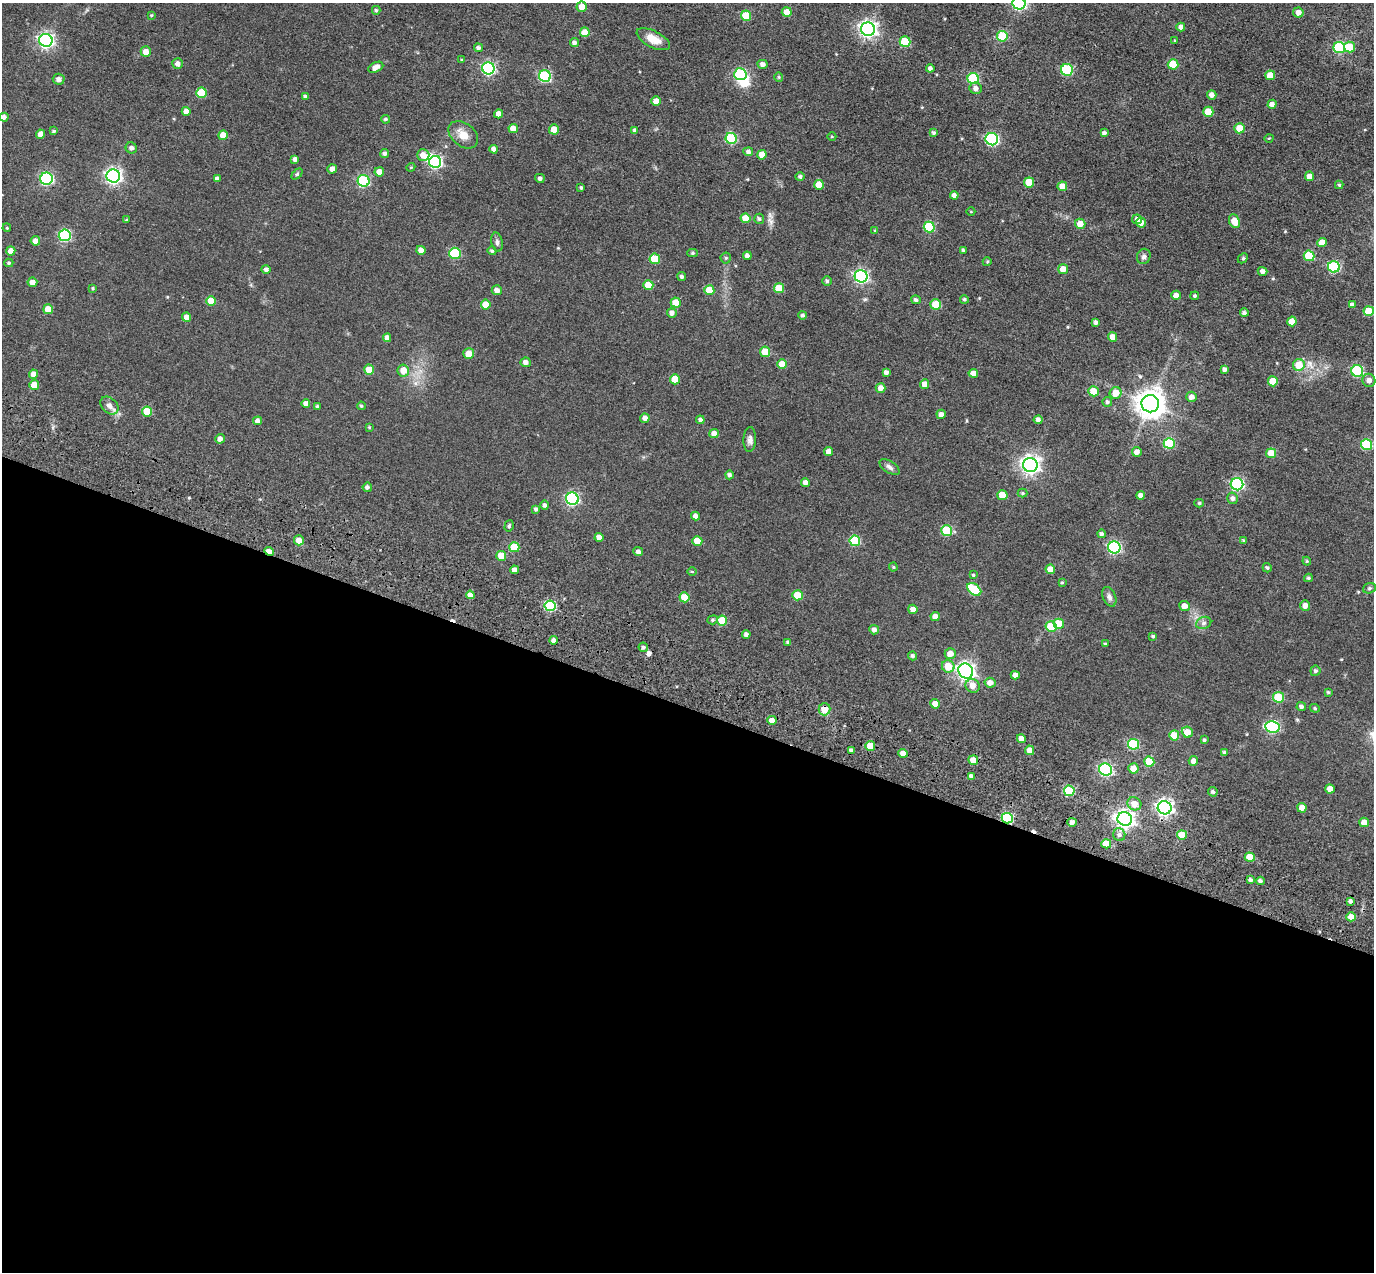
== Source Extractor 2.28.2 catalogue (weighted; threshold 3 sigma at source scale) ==
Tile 14 of 4 x 4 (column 2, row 4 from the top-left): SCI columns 1527-2898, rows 406-1675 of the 5822 x 5815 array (HDU 1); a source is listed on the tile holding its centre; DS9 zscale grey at full resolution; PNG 1376 x 1274 px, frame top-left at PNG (2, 3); each listed source drawn as its Kron ellipse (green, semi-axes under 4 px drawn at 4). Shown black and unused: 45% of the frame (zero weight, under 3 of 5 exposures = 10% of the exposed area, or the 3 px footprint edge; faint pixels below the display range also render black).
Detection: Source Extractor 2.28.2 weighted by HDU 2 'WHT'; one run over the whole footprint, this tile lists its part. Background 0.0626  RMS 0.0085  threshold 0.0381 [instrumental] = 3 sigma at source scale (4.5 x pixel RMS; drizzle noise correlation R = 1.50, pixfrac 1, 0.05/0.05 arcsec/px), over >= 5 px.
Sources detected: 302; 2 inside a brighter object's white glare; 3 cosmic-ray / hot-pixel residue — neither listed nor drawn; the other 297 listed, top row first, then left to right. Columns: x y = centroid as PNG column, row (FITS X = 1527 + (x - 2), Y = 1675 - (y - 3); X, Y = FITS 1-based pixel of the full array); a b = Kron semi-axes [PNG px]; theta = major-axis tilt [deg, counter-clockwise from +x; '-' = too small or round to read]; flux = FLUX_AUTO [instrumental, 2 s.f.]
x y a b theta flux
1019 3 6 6 - 140
582 7 5 5 - 6.7
376 10 4 4 - 1.2
787 12 5 5 - 7.2
1298 12 5 5 - 4
151 15 4 4 - 0.77
746 16 5 5 - 18
1181 27 4 4 - 3.4
868 29 7 6 - 260
585 32 5 5 - 8.7
1002 36 5 5 - 27
653 39 18 8 -27 9.2
46 40 7 6 - 200
1175 41 4 3 - 0.7
905 42 5 5 - 27
574 43 4 4 - 2.6
1349 47 5 5 - 15
478 48 4 4 - 2.2
1339 48 6 5 - 55
146 52 5 5 - 5.7
462 60 4 3 - 0.76
178 64 5 5 - 3.1
763 64 5 4 - 3.1
1173 64 5 5 - 17
376 67 8 5 27 4.9
488 68 6 6 - 110
930 68 4 4 - 2.2
1067 70 6 6 - 53
740 74 6 6 - 66
1270 75 5 5 - 9.3
545 76 6 6 - 63
779 77 4 4 - 0.87
973 78 5 5 - 50
59 79 6 5 - 2.9
976 88 6 5 - 3.2
201 93 5 5 - 22
1212 95 5 4 - 3.6
305 96 4 4 - 1.5
656 101 4 4 - 6.7
1272 104 4 4 - 3
186 111 4 4 - 4.9
1208 112 5 5 - 15
499 114 4 4 - 5.5
4 117 4 4 - 3
385 119 4 3 - 1.2
1239 128 5 5 - 13
513 129 5 4 - 7.1
554 129 5 5 - 8.7
54 131 4 3 - 1.2
635 131 4 4 - 2
934 133 4 3 - 1.3
1104 133 4 4 - 2.2
41 134 4 4 - 5.3
223 135 5 4 - 9.1
463 135 16 11 -40 8
832 137 4 3 - 0.69
731 138 6 5 - 50
1269 138 4 3 - 0.59
992 139 6 6 - 98
131 148 6 5 - 2.4
494 149 4 4 - 3.2
748 152 5 4 - 2.4
385 154 4 4 - 2.3
423 155 6 6 - 5.2
762 155 5 4 - 7.6
295 159 4 4 - 2.5
435 162 6 6 - 110
411 167 4 3 - 0.71
332 169 5 4 - 3.5
379 172 5 4 - 5.8
297 174 6 4 45 1.1
113 176 7 6 - 220
1310 176 5 4 - 5.5
800 177 5 4 - 1.8
540 178 5 4 - 2.1
47 179 6 6 - 95
217 179 4 4 - 2.4
364 181 6 6 - 64
1029 182 5 5 - 15
819 185 5 5 - 10
1339 185 4 4 - 1.1
1062 186 5 4 - 7.7
581 188 4 3 - 1.1
954 195 4 4 - 2.9
971 212 4 3 - 0.56
746 218 5 5 - 12
759 219 5 5 - 1.4
1137 219 5 4 - 2.7
126 220 4 3 - 0.77
1234 221 7 5 -65 9.4
1141 223 5 5 - 4.2
1080 224 5 5 - 7.6
929 227 5 5 - 39
7 228 4 3 - 0.7
875 230 4 3 - 0.62
65 235 6 5 - 72
35 241 4 4 - 3.9
497 242 9 5 -77 2
1322 242 5 4 - 7
421 250 4 4 - 4.5
963 250 3 3 - 0.92
11 251 4 4 - 4.8
492 251 4 4 - 1.3
455 253 6 5 - 37
693 253 5 4 - 1.2
747 256 4 4 - 2.6
1144 256 8 6 65 2.4
1309 256 5 5 - 25
726 258 5 5 - 1.1
1243 258 6 4 45 0.9
655 259 5 5 - 22
987 262 4 4 - 0.89
9 263 4 4 - 1.1
1334 267 6 5 - 66
266 269 5 4 - 2.1
1063 269 5 5 - 7.6
1262 271 5 4 - 2.9
682 276 4 4 - 1.7
861 276 6 6 - 140
827 281 4 4 - 1.3
32 282 5 4 - 4.6
648 285 5 5 - 14
93 288 4 3 - 0.81
779 288 5 5 - 17
497 290 5 5 - 4
709 290 5 5 - 14
1176 295 5 4 - 4.5
1195 296 4 4 - 1.3
964 299 4 4 - 1.2
916 300 5 4 - 1.7
211 301 5 5 - 11
676 303 5 5 - 11
486 304 5 5 - 10
936 304 5 5 - 15
1352 305 4 4 - 2.8
48 309 5 5 - 9.7
1369 311 5 5 - 17
672 313 5 4 - 3
1244 313 4 3 - 1.9
803 315 4 4 - 1.5
187 317 4 4 - 4.5
1292 321 5 4 - 8
1096 322 4 4 - 2
1113 337 5 4 - 6.4
387 338 4 4 - 3.5
765 352 5 5 - 15
469 354 5 5 - 8.2
526 362 5 4 - 3.5
782 364 5 5 - 11
1299 365 6 6 - 13
1225 369 4 3 - 2.2
369 370 5 5 - 13
403 370 6 5 - 9
1357 371 6 5 - 63
886 372 4 4 - 2.6
973 373 4 4 - 5
34 374 4 4 - 5
675 379 5 5 - 13
1369 380 6 6 - 3.7
1273 381 5 5 - 13
925 384 5 4 - 6.7
34 385 5 5 - 10
881 388 5 5 - 4.6
1094 391 5 5 - 13
1116 393 6 5 - 10
1191 397 5 5 - 3.7
1107 402 5 5 - 1.7
306 404 4 4 - 3.4
1150 404 9 8 - 950
109 406 10 7 -43 3.8
317 406 4 3 - 1.2
361 406 4 3 - 0.99
147 411 5 5 - 18
941 414 4 4 - 3.5
645 418 5 4 - 3.6
700 420 4 4 - 2
1038 420 4 4 - 2.5
258 421 4 4 - 3.1
369 427 4 3 - 0.7
714 434 5 4 - 5.6
220 439 5 4 - 3.3
750 440 12 6 88 2.9
1169 443 5 5 - 35
1367 444 5 5 - 44
829 452 4 4 - 5.5
1137 452 5 5 - 4.5
1271 453 5 5 - 12
1030 465 7 7 - 310
890 467 11 6 -33 2.7
729 475 4 4 - 1.8
805 482 4 4 - 3
1237 484 6 6 - 95
367 487 4 4 - 1.9
1023 493 5 4 - 0.98
1002 495 5 5 - 14
1141 495 4 4 - 4
1232 498 6 5 - 2.5
572 499 6 6 - 110
1199 503 5 4 - 1.3
545 505 4 4 - 1.8
536 509 3 3 - 1.8
696 516 4 4 - 3.8
509 526 6 4 74 1.3
947 531 5 5 - 36
1101 534 4 4 - 1.9
599 537 4 4 - 4.6
299 540 5 5 - 6.4
697 541 5 5 - 11
855 541 5 5 - 36
1244 541 4 3 - 1
514 547 5 5 - 22
1114 547 6 6 - 110
269 551 5 4 - 5.9
638 552 5 4 - 2.6
501 556 5 5 - 12
1307 561 4 4 - 0.89
893 567 4 4 - 0.83
1267 568 5 4 - 1.3
1050 569 5 4 - 6.5
514 570 4 4 - 3.7
692 571 5 3 - 0.67
973 575 3 3 - 0.96
1308 578 4 3 - 1.3
1062 582 4 4 - 0.92
1369 588 7 5 20 1.2
974 589 8 5 -37 36
470 595 4 4 - 5.1
798 595 5 5 - 16
684 597 5 5 - 13
1109 597 10 6 -67 3
1305 605 5 5 - 4.5
550 606 5 5 - 52
1184 606 5 5 - 4.5
913 609 5 4 - 4.1
935 616 4 4 - 5.2
713 620 5 4 - 1.2
722 620 5 5 - 16
1204 623 8 6 21 2.1
1059 624 5 5 - 15
1051 627 5 5 - 25
874 630 5 4 - 2.8
746 634 4 4 - 2.1
1153 636 4 4 - 1.2
554 640 4 4 - 2.4
788 642 4 3 - 1.5
1105 644 3 3 - 0.92
643 647 5 4 - 1.5
950 654 5 5 - 6.2
913 656 4 4 - 1.7
948 666 6 6 - 12
966 671 8 7 - 290
1315 671 5 5 - 1.7
1015 675 4 4 - 5
990 683 5 5 - 4.3
973 686 7 7 - 5
1328 692 3 3 - 1.1
1279 697 5 5 - 29
935 704 5 4 - 5.5
1301 706 5 4 - 2
1315 708 5 4 - 1.1
824 709 6 6 - 9.5
772 720 5 4 - 4.4
1273 727 7 6 - 80
1187 732 6 5 - 9.5
1174 735 5 5 - 13
1021 739 4 4 - 5.1
1204 740 4 3 - 1.1
1133 744 5 5 - 49
870 746 5 5 - 11
851 750 4 3 - 1.6
1030 750 5 4 - 7.8
1224 752 4 4 - 1.2
903 753 5 4 - 5.5
973 760 5 5 - 8.4
1193 761 5 4 - 3.7
1149 762 5 5 - 19
1133 768 5 5 - 8.2
1106 770 6 6 - 110
971 776 4 3 - 2.5
1330 789 5 4 - 6.4
1069 791 5 5 - 34
1213 792 5 4 - 1.5
1134 804 7 6 - 6.8
1165 808 7 6 - 240
1302 808 4 4 - 6.5
1007 818 6 5 - 60
1125 819 7 6 - 360
1072 822 4 4 - 2.9
1364 822 5 4 - 6.1
1119 835 6 6 - 2.3
1182 835 5 5 - 15
1106 844 5 4 - 11
1250 857 5 4 - 13
1251 880 4 4 - 1.9
1260 881 4 3 - 2.1
1350 901 4 3 - 1.9
1351 917 5 4 - 6.1
Overlapping masked pixels (flux is a lower limit): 4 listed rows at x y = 269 551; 824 709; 1007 818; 1125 819
Isophote crosses this tile's border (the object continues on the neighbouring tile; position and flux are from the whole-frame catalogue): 2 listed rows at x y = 1019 3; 4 117